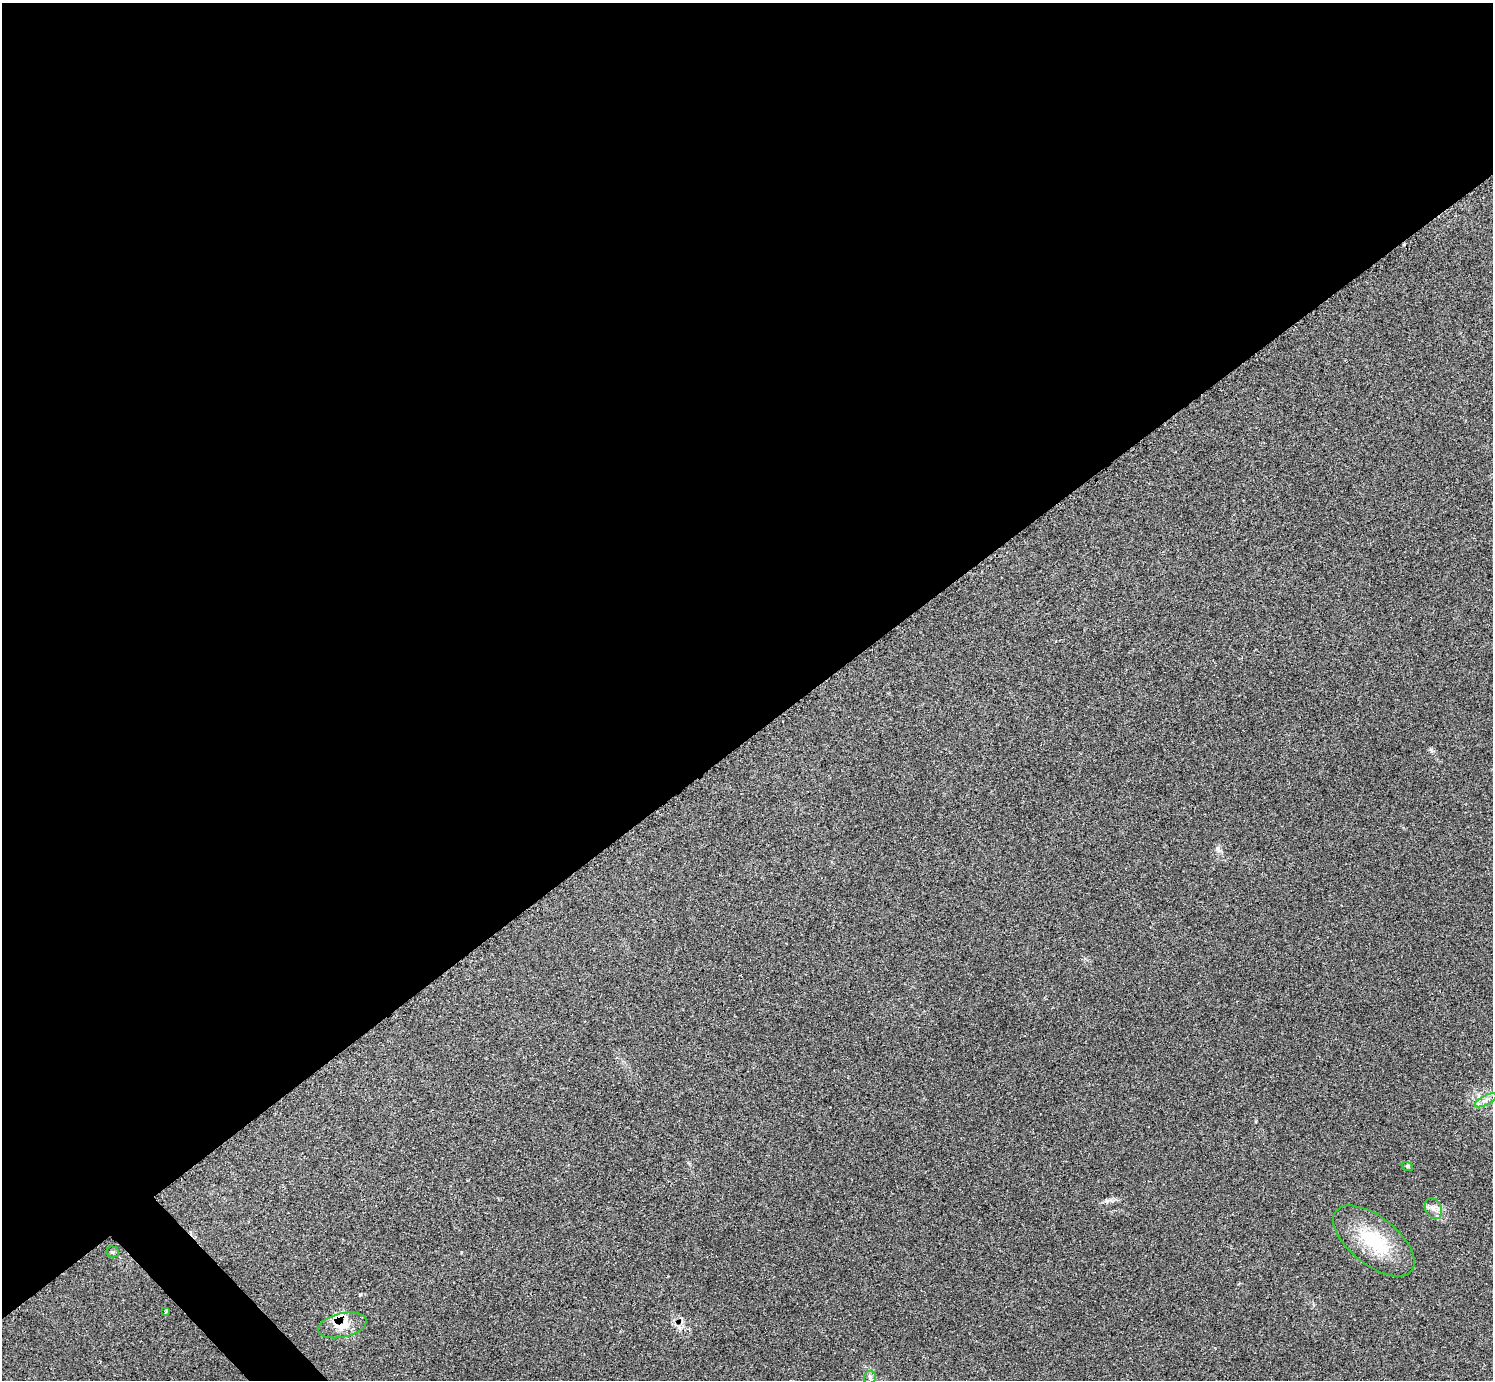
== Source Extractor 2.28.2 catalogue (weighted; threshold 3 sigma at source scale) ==
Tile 2 of 4 x 4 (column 2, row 1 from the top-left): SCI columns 1492-2982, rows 4299-5676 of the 5972 x 5970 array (HDU 1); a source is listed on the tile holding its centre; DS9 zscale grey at full resolution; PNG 1495 x 1382 px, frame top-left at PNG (2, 3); each listed source drawn as its Kron ellipse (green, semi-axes under 4 px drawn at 4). Shown black and unused: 54% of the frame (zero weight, under 2 of 3 exposures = <1% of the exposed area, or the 3 px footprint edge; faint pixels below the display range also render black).
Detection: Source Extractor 2.28.2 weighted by HDU 2 'WHT'; one run over the whole footprint, this tile lists its part. Background 0.161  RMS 0.0092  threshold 0.0415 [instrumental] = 3 sigma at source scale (4.5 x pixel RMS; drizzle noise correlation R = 1.50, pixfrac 1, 0.05/0.05 arcsec/px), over >= 5 px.
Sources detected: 11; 1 cosmic-ray / hot-pixel residue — neither listed nor drawn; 2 inside a brighter listed object's ellipse — not listed separately; the other 8 listed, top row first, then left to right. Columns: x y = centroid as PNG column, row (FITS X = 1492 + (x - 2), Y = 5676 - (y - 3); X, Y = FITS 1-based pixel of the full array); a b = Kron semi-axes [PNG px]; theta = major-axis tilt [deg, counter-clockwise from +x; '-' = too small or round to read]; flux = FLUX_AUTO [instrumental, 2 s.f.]
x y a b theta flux
1486 1100 12 5 28 4.2
1407 1166 6 3 -18 0.97
1433 1208 11 8 -65 5
1374 1241 48 24 -39 52
113 1252 6 5 - 1.6
166 1311 4 2 - 1.7
342 1325 25 12 12 15
870 1378 7 6 - 2.4
Overlapping masked pixels (flux is a lower limit): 1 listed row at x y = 342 1325